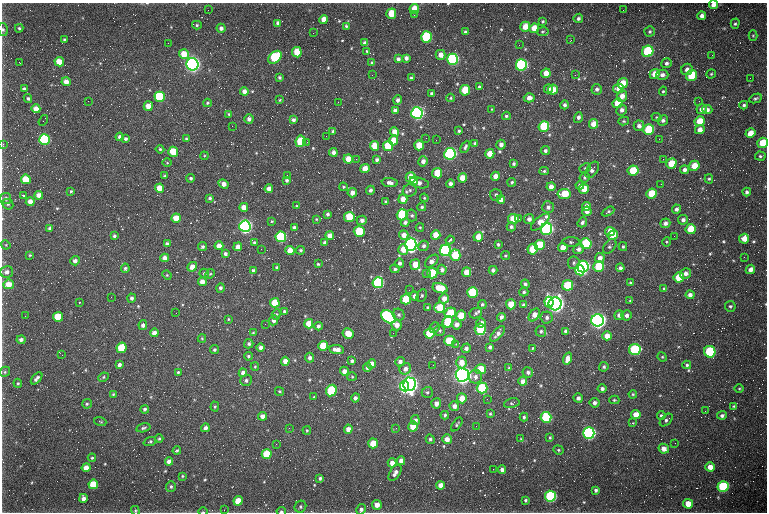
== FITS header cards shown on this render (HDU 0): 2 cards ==
NAXIS1  =                  765 /fastest changing axis
NAXIS2  =                  510 /next to fastest changing axis

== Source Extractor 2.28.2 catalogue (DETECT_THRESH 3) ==
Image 765 x 510 px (HDU 0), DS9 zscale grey, 1 PNG px = 1 image px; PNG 769 x 514 px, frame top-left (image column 1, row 510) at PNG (2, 3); each listed source drawn as its Kron ellipse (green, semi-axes under 4 px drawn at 4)
Background 604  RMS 17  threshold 50.4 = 3 sigma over >= 5 px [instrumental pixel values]
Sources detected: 595; of the 595, the 500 brightest by FLUX_AUTO listed and drawn (95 fainter detections omitted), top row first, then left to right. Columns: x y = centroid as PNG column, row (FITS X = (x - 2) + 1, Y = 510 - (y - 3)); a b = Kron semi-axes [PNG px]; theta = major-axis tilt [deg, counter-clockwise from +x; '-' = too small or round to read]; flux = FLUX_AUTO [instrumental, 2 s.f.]
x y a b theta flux
713 5 4 4 - 5.9e+03
414 9 5 4 - 1.7e+04
208 10 2 2 - 3.8e+03
623 10 2 2 - 1.1e+03
391 14 5 5 - 3.1e+04
414 15 2 2 - 2.1e+03
702 16 4 4 - 5.3e+03
578 18 5 4 - 3.0e+03
324 19 4 4 - 1.0e+04
543 21 3 3 - 1.4e+03
278 23 4 4 - 4.1e+03
735 24 5 4 - 1.7e+03
197 25 5 4 - 1.8e+03
346 26 4 3 - 1.5e+03
525 27 5 4 - 1.3e+04
19 28 4 4 - 1.6e+03
221 28 4 4 - 4.0e+03
534 28 5 4 - 1.7e+04
3 30 6 5 - 2.1e+03
465 32 3 3 - 1.9e+03
542 32 6 4 7 1.4e+03
650 32 5 5 - 1.9e+03
313 33 2 2 - 4.2e+03
753 36 5 4 - 1.3e+03
426 37 5 5 - 1.1e+05
64 39 3 3 - 1.1e+03
571 40 3 2 - 2.0e+03
168 43 2 2 - 5.4e+03
365 43 4 4 - 4.7e+03
519 45 2 2 - 2.5e+03
367 51 3 3 - 1.1e+03
648 51 6 5 - 1.2e+05
297 52 5 4 - 3.0e+04
184 54 5 5 - 2.0e+04
441 55 5 5 - 8.1e+03
712 55 2 2 - 3.1e+03
275 57 7 5 43 7.6e+04
406 58 4 4 - 4.3e+03
398 59 4 4 - 3.6e+03
453 59 6 5 - 2.1e+05
19 62 3 2 - 2.5e+03
59 62 5 4 - 1.3e+04
372 63 4 3 - 2.7e+03
666 63 5 4 - 3.1e+03
192 64 6 6 - 7.0e+05
521 65 6 5 - 1.8e+05
687 69 6 5 - 4.3e+03
546 73 5 4 - 1.1e+04
655 74 5 4 - 1.5e+04
711 74 4 4 - 1.2e+03
372 75 2 2 - 1.6e+03
575 75 3 3 - 1.1e+03
662 75 6 5 - 5.6e+03
692 75 5 5 - 4.5e+04
279 77 4 3 - 1.9e+03
411 78 4 3 - 1.5e+03
750 78 2 2 - 2.3e+03
66 82 4 4 - 9.1e+03
623 83 5 5 - 1.9e+04
479 87 3 3 - 2.2e+03
24 89 4 3 - 2.5e+03
548 89 4 4 - 3.9e+03
597 89 5 5 - 3.3e+03
619 89 5 4 - 1.1e+04
465 90 5 5 - 3.4e+04
553 90 5 5 - 1.3e+04
244 91 4 4 - 5.6e+03
663 91 5 4 - 1.6e+03
432 93 4 3 - 2.9e+03
622 96 5 5 - 8.1e+03
160 97 5 5 - 9.6e+04
28 98 4 4 - 1.9e+03
451 98 4 4 - 1.3e+03
529 98 5 4 - 6.3e+03
756 98 6 4 26 1.9e+03
280 100 3 2 - 1.2e+03
398 100 5 4 - 4.1e+03
88 101 2 2 - 2.9e+03
699 101 2 2 - 1.3e+03
338 102 2 2 - 3.1e+03
207 103 4 3 - 1.5e+03
617 103 5 4 - 2.0e+04
565 105 4 4 - 3.0e+03
744 105 4 3 - 2.0e+03
148 106 5 4 - 1.1e+04
36 109 4 4 - 9.5e+03
491 109 3 3 - 1.2e+03
701 109 5 5 - 5.4e+03
622 110 5 5 - 4.6e+03
707 110 5 4 - 3.8e+03
395 111 4 4 - 4.5e+03
417 113 6 6 - 3.8e+05
229 114 4 4 - 1.6e+03
506 116 4 3 - 1.8e+03
657 117 5 4 - 1.5e+03
578 118 5 4 - 4.0e+03
249 119 5 4 - 4.3e+03
43 120 6 2 56 2.3e+03
293 120 4 3 - 2.9e+03
663 120 6 5 - 3.4e+03
624 121 5 4 - 1.6e+03
700 121 5 5 - 1.7e+04
594 124 5 5 - 1.3e+04
232 126 2 2 - 4.5e+03
639 126 5 5 - 4.8e+03
544 127 5 5 - 7.1e+04
649 130 5 5 - 6.9e+04
700 130 5 4 - 8.2e+03
333 131 4 4 - 2.9e+03
459 131 3 3 - 1.7e+03
394 132 4 4 - 1.2e+04
750 133 5 4 - 1.5e+04
326 136 2 2 - 2.5e+03
120 137 4 4 - 4.5e+03
426 138 2 2 - 3.2e+03
125 139 4 3 - 2.5e+03
186 139 4 3 - 1.5e+03
659 139 2 2 - 5.8e+03
44 140 5 5 - 1.5e+05
393 140 5 4 - 1.5e+04
436 140 2 2 - 2.2e+03
300 141 6 5 - 4.2e+04
307 142 3 3 - 1.1e+03
475 143 3 3 - 2.6e+03
763 143 5 5 - 3.2e+04
3 144 3 2 - 3.1e+03
419 145 5 5 - 2.1e+04
501 145 5 4 - 5.1e+03
375 146 5 4 - 2.0e+04
388 146 5 5 - 4.4e+04
465 147 6 4 63 2.5e+03
160 149 4 4 - 1.6e+03
545 151 4 4 - 3.1e+03
173 152 5 5 - 3.4e+04
333 152 4 4 - 4.9e+03
450 154 6 5 - 3.3e+05
490 154 5 4 - 1.6e+04
204 156 4 3 - 1.1e+03
760 156 5 4 - 1.8e+03
348 159 4 4 - 1.3e+04
356 159 2 2 - 4.4e+03
663 159 2 2 - 9.4e+03
377 160 4 3 - 2.9e+03
423 161 5 4 - 5.4e+03
167 163 5 3 - 1.1e+03
514 164 3 3 - 2.1e+03
671 164 5 5 - 2.7e+04
694 166 5 5 - 1.8e+04
585 168 6 4 28 1.7e+03
365 169 5 4 - 1.2e+04
592 170 9 5 56 4.4e+03
684 170 4 4 - 4.0e+03
544 171 5 4 - 1.9e+03
633 171 5 5 - 2.9e+04
437 173 5 5 - 3.0e+04
287 175 2 2 - 8.0e+03
165 176 3 3 - 1.5e+03
495 176 4 4 - 9.8e+03
411 177 5 5 - 2.5e+04
585 177 5 5 - 2.0e+03
191 178 4 4 - 2.3e+03
462 178 5 4 - 1.4e+04
26 179 5 4 - 3.3e+04
709 179 4 4 - 1.6e+03
287 180 4 4 - 2.4e+03
414 181 4 3 - 7.8e+03
512 182 4 4 - 2.0e+03
390 183 8 4 -6 4.5e+03
419 183 10 5 -15 4.5e+03
223 184 5 4 - 6.5e+03
450 184 4 4 - 4.2e+03
661 184 2 2 - 3.5e+03
580 185 4 4 - 3.3e+03
343 187 4 3 - 1.2e+03
551 187 4 4 - 8.0e+03
159 188 4 4 - 1.6e+04
269 189 4 4 - 7.8e+03
584 189 5 5 - 1.8e+04
370 190 4 4 - 2.9e+03
410 190 7 6 - 2.7e+03
71 191 3 3 - 1.3e+03
747 192 4 4 - 2.7e+03
352 193 5 4 - 7.6e+03
564 194 6 5 - 2.5e+04
651 194 5 5 - 3.6e+04
24 195 4 2 - 2.6e+03
39 195 4 4 - 7.6e+03
496 195 6 6 - 3.0e+03
6 198 5 5 - 3.3e+03
210 198 4 3 - 2.1e+03
424 198 4 4 - 1.2e+03
403 199 5 4 - 1.1e+04
501 200 4 4 - 6.7e+03
30 202 4 4 - 9.0e+03
386 202 3 3 - 1.8e+03
8 204 6 5 - 1.7e+03
297 206 3 3 - 1.3e+03
586 206 4 4 - 7.8e+03
244 207 4 4 - 9.1e+03
422 207 4 4 - 1.9e+03
548 207 6 6 - 3.7e+03
676 209 4 4 - 3.1e+03
587 211 5 4 - 5.4e+03
608 212 7 4 28 1.7e+03
328 214 4 3 - 2.5e+03
402 215 5 5 - 9.0e+04
412 215 6 5 - 2.1e+03
349 217 5 5 - 3.7e+04
176 218 4 4 - 1.9e+04
316 219 4 4 - 1.1e+03
513 219 5 5 - 3.0e+04
519 219 3 2 - 1.3e+03
529 219 5 5 - 5.1e+03
362 220 5 4 - 3.8e+03
683 220 5 4 - 3.9e+03
272 221 4 4 - 1.1e+03
405 222 4 4 - 3.2e+03
540 222 11 5 42 1.8e+04
582 222 5 4 - 2.9e+03
665 223 5 4 - 4.1e+03
245 226 6 5 - 4.9e+05
420 227 4 4 - 1.3e+03
511 227 4 4 - 2.9e+03
50 228 3 3 - 2.4e+03
294 228 4 3 - 2.9e+03
546 229 6 5 - 2.5e+05
691 229 5 5 - 2.8e+04
359 231 5 5 - 5.8e+04
610 231 5 4 - 1.4e+04
330 235 4 4 - 7.4e+03
404 235 5 4 - 7.8e+03
436 235 5 4 - 1.7e+04
613 235 5 4 - 1.8e+04
114 236 4 3 - 2.0e+03
674 236 2 2 - 1.3e+03
281 237 5 5 - 1.4e+05
478 237 5 4 - 1.4e+04
744 239 5 5 - 1.4e+04
450 240 4 3 - 2.5e+03
254 242 3 3 - 1.5e+03
571 242 9 4 -1 2.5e+03
666 242 5 3 - 1.1e+03
325 243 4 4 - 3.8e+03
586 243 5 5 - 8.2e+04
167 244 4 4 - 3.9e+03
411 244 7 5 89 4.6e+05
498 244 3 3 - 1.7e+03
6 245 5 4 - 1.1e+03
540 245 5 5 - 3.8e+04
219 246 4 4 - 9.4e+03
424 246 5 5 - 2.9e+03
610 246 8 5 51 2.4e+03
203 247 4 4 - 2.5e+03
238 247 4 4 - 6.9e+03
623 247 4 3 - 1.6e+03
563 248 5 4 - 1.3e+04
261 249 2 2 - 3.6e+03
533 249 5 5 - 3.0e+04
579 249 5 5 - 4.4e+03
300 250 4 4 - 1.6e+03
403 250 5 5 - 1.4e+04
445 250 5 5 - 2.3e+05
290 251 4 4 - 1.5e+04
225 254 4 4 - 2.9e+03
30 255 3 3 - 1.1e+03
455 255 5 5 - 4.2e+04
505 256 4 4 - 1.5e+03
744 257 3 2 - 1.1e+03
165 258 4 4 - 7.3e+03
600 258 5 5 - 7.1e+03
75 261 5 4 - 4.0e+03
432 261 8 5 42 6.4e+03
400 263 4 4 - 3.5e+03
574 263 6 5 - 2.5e+03
318 264 3 3 - 1.4e+03
415 264 5 5 - 1.5e+04
583 266 6 5 - 2.2e+05
599 266 5 5 - 5.8e+04
192 267 5 4 - 1.0e+04
276 267 3 3 - 1.7e+03
125 268 4 4 - 2.0e+03
620 268 4 3 - 3.0e+03
395 269 5 4 - 2.2e+03
750 269 5 4 - 5.8e+03
253 270 4 3 - 1.6e+03
442 270 5 4 - 4.0e+03
493 270 4 4 - 3.6e+03
580 270 5 4 - 1.4e+05
7 272 6 5 - 5.0e+03
466 272 4 4 - 1.3e+04
204 273 5 4 - 1.7e+03
432 273 5 5 - 4.9e+04
686 273 5 5 - 5.0e+03
210 274 5 4 - 1.4e+03
426 274 3 2 - 3.4e+03
167 275 5 4 - 1.2e+03
679 277 5 5 - 3.5e+04
202 282 4 4 - 7.8e+03
378 283 5 5 - 1.4e+05
630 283 4 3 - 1.8e+03
9 284 5 5 - 1.4e+04
525 284 4 4 - 2.4e+03
568 285 5 5 - 6.4e+04
220 288 5 4 - 2.8e+03
440 288 7 5 -15 2.4e+04
664 289 4 3 - 1.9e+03
409 290 3 2 - 1.2e+03
472 292 5 5 - 8.7e+04
524 292 4 4 - 2.0e+03
422 295 6 5 - 1.9e+03
690 295 4 4 - 5.3e+03
415 296 4 4 - 4.9e+03
111 297 2 2 - 2.2e+03
132 298 4 4 - 2.8e+03
406 299 5 5 - 4.3e+04
444 299 5 4 - 8.7e+03
630 300 4 3 - 1.1e+03
79 302 3 2 - 3.0e+03
549 302 5 4 - 7.9e+04
275 303 5 5 - 2.7e+04
482 304 4 4 - 2.1e+03
511 304 5 5 - 1.9e+04
555 304 6 6 - 8.0e+05
523 305 4 4 - 2.6e+03
730 306 5 5 - 2.0e+03
427 307 3 3 - 1.3e+03
440 307 5 5 - 3.2e+04
284 311 3 3 - 1.7e+03
176 313 2 2 - 1.2e+03
450 313 6 5 - 3.1e+04
476 313 6 5 - 2.3e+03
276 314 5 4 - 1.6e+03
399 315 6 5 - 2.3e+03
534 315 7 5 55 1.1e+04
619 315 5 4 - 4.7e+03
626 315 5 5 - 4.1e+03
25 316 3 2 - 1.6e+03
461 316 5 5 - 2.7e+04
58 317 5 5 - 3.5e+04
388 317 8 5 -34 1.8e+05
501 317 4 4 - 4.4e+03
547 317 6 6 - 3.2e+03
228 319 3 3 - 1.1e+03
274 320 5 4 - 5.0e+03
598 320 6 6 - 7.2e+05
448 322 6 5 - 4.9e+04
481 323 5 4 - 4.7e+03
265 324 2 2 - 1.2e+03
309 324 5 4 - 2.0e+04
457 324 5 5 - 6.1e+03
143 325 5 4 - 4.1e+03
397 325 5 5 - 7.5e+03
319 326 4 4 - 3.1e+03
434 327 5 5 - 2.2e+03
480 329 6 5 - 6.1e+04
440 330 5 5 - 1.9e+03
541 331 5 5 - 2.3e+03
566 331 4 4 - 4.4e+03
154 333 4 4 - 7.1e+03
253 333 4 3 - 1.1e+03
348 333 5 5 - 1.7e+04
393 333 2 2 - 2.3e+03
429 333 5 5 - 4.8e+04
498 334 9 4 49 5.1e+03
607 336 5 4 - 1.1e+04
202 338 4 4 - 1.3e+03
21 340 4 4 - 3.7e+03
450 341 6 5 - 4.7e+04
249 344 5 4 - 2.7e+03
456 344 3 3 - 1.3e+03
323 346 5 5 - 2.7e+04
261 347 4 4 - 5.1e+03
490 347 4 4 - 3.0e+03
121 348 5 5 - 3.6e+04
466 348 5 4 - 4.0e+03
533 348 4 4 - 1.2e+03
214 350 4 4 - 2.2e+03
337 350 7 4 -8 8.6e+03
635 350 6 5 - 1.3e+05
710 352 6 5 - 1.1e+05
62 355 2 2 - 1.9e+03
248 356 4 4 - 1.9e+03
662 357 5 4 - 1.2e+03
310 358 5 4 - 3.8e+03
568 358 6 4 72 9.6e+03
285 361 4 4 - 8.0e+03
352 361 4 3 - 2.3e+03
400 362 5 5 - 4.2e+03
461 362 6 5 - 1.2e+04
372 364 5 4 - 1.0e+04
119 365 4 3 - 3.8e+03
433 365 2 2 - 2.9e+03
687 365 4 4 - 1.9e+03
255 367 4 4 - 1.1e+03
604 367 5 4 - 2.0e+03
367 368 4 4 - 2.9e+03
509 368 4 3 - 1.5e+03
405 369 6 5 - 6.1e+03
480 369 5 5 - 3.0e+04
344 371 4 4 - 5.7e+03
5 372 5 4 - 1.7e+03
178 372 3 3 - 1.4e+03
528 372 5 5 - 3.2e+03
243 373 4 4 - 6.5e+03
462 375 7 6 - 1.0e+06
103 377 5 4 - 1.6e+03
352 377 4 4 - 1.2e+03
475 377 7 6 - 4.5e+03
37 378 7 3 47 3.5e+03
246 380 6 5 - 2.7e+03
523 381 4 4 - 7.7e+03
18 383 4 4 - 1.2e+03
409 384 7 6 - 7.1e+05
405 386 5 4 - 2.8e+05
482 388 5 5 - 8.7e+04
739 388 5 3 - 1.1e+03
602 389 4 4 - 3.3e+03
331 390 6 5 - 7.4e+04
280 391 4 4 - 1.4e+03
427 392 5 5 - 2.0e+03
113 394 4 4 - 1.3e+03
633 394 4 3 - 1.3e+03
314 397 4 4 - 1.2e+03
355 398 4 4 - 4.0e+03
462 398 5 5 - 1.4e+04
578 398 4 4 - 3.8e+03
487 399 2 2 - 2.7e+03
614 400 5 4 - 1.4e+03
436 403 5 5 - 6.8e+03
512 403 8 4 13 1.8e+03
595 403 5 5 - 4.1e+03
87 404 5 4 - 1.8e+03
454 406 5 4 - 5.4e+03
734 406 4 3 - 1.2e+03
215 407 5 4 - 1.4e+03
145 409 4 4 - 2.6e+03
705 411 2 2 - 2.0e+03
490 414 4 3 - 1.4e+03
445 415 4 3 - 2.0e+03
636 415 5 4 - 1.3e+04
661 415 4 4 - 2.1e+03
722 415 5 4 - 3.2e+03
262 416 4 4 - 6.4e+03
524 417 4 4 - 2.0e+03
546 417 5 5 - 9.8e+04
415 420 5 4 - 3.5e+03
666 420 8 5 42 3.0e+03
100 421 6 3 -19 1.4e+03
633 423 3 3 - 1.8e+03
457 424 8 3 54 1.6e+03
413 426 5 4 - 2.3e+04
476 426 2 2 - 1.2e+03
143 428 7 4 14 2.1e+03
205 428 4 4 - 3.7e+03
289 428 2 2 - 2.9e+03
396 428 3 3 - 1.2e+03
348 429 4 4 - 7.4e+03
307 430 4 3 - 1.3e+03
589 433 5 5 - 3.5e+05
550 437 3 3 - 1.3e+03
159 439 4 3 - 1.6e+03
430 439 5 4 - 2.4e+03
447 439 5 5 - 8.3e+03
521 439 4 4 - 1.1e+03
150 442 6 4 21 1.9e+03
373 443 5 5 - 2.5e+04
675 443 3 2 - 1.2e+03
276 444 2 2 - 1.8e+03
664 449 5 5 - 7.9e+03
558 450 5 4 - 1.5e+03
177 451 4 4 - 1.7e+03
267 454 5 5 - 4.3e+04
92 458 4 3 - 1.5e+03
169 461 4 4 - 7.5e+03
401 461 4 4 - 6.1e+03
392 463 4 4 - 8.6e+03
710 467 4 4 - 1.2e+04
86 468 4 4 - 1.2e+04
493 469 2 2 - 1.5e+04
502 470 4 4 - 4.9e+03
395 473 9 5 57 5.1e+03
182 476 4 4 - 1.2e+03
320 478 3 3 - 2.4e+03
93 484 5 4 - 3.6e+04
440 485 4 4 - 8.2e+03
171 486 5 5 - 2.4e+03
723 486 5 5 - 1.2e+05
596 490 3 3 - 2.5e+03
550 496 5 5 - 1.8e+05
83 498 4 4 - 6.2e+03
525 500 3 3 - 1.8e+03
238 501 5 4 - 2.7e+04
688 504 5 5 - 1.8e+04
377 505 5 5 - 7.5e+03
300 507 6 5 - 2.3e+03
361 509 5 4 - 3.5e+03
224 510 2 2 - 5.5e+03
135 511 5 4 - 1.3e+03
281 511 5 3 - 1.7e+03
203 512 5 3 - 1.1e+03
At the frame edge (FLAGS 8, measured only in part): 8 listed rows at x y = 713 5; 3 30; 763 143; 3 144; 361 509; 135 511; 281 511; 203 512
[95 fainter detections neither listed nor drawn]

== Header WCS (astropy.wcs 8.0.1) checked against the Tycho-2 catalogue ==
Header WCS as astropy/WCSLIB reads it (CRVAL/CRPIX/CD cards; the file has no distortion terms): RA---TAN/DEC--TAN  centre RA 01:46:40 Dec +61:13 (26.67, +61.21 deg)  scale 1.48 arcsec/px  FOV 18.9' x 12.6'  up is +179 deg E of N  parity flipped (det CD > 0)
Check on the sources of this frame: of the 60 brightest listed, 46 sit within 2.2 arcsec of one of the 65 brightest Tycho-2 stars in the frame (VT <= 13.24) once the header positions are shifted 0.28 arcsec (0.02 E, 0.28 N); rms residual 0.73 arcsec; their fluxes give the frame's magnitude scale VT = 23.99 - 2.5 log10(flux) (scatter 0.15 mag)
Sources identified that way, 47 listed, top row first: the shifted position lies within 2.2 arcsec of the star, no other Tycho-2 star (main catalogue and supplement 1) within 4.4 arcsec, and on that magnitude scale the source's flux lands within +1.5 / -3 mag of the star's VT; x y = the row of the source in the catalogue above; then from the Tycho-2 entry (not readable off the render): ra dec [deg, ICRS J2000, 3 dp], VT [Tycho-2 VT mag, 2 dp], TYC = Tycho-2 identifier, HIP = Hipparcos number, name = IAU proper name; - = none
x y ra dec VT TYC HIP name
426 37 26.635 +61.119 11.41 4032-2650-1 - -
648 51 26.445 +61.124 11.30 4032-1689-1 - -
297 52 26.744 +61.127 12.89 4032-2113-1 - -
275 57 26.764 +61.129 11.85 4032-1709-1 - -
453 59 26.612 +61.128 10.62 4032-1751-1 - -
192 64 26.834 +61.132 9.18 4032-3020-1 8325 -
521 65 26.553 +61.130 10.93 4032-1661-1 - -
160 97 26.862 +61.146 11.44 4032-2778-1 - -
417 113 26.642 +61.151 10.08 4032-2415-1 - -
544 127 26.533 +61.155 12.62 4032-2478-1 - -
649 130 26.444 +61.156 12.68 4032-3047-1 - -
44 140 26.960 +61.164 11.23 4032-2543-1 - -
450 154 26.613 +61.167 10.35 4032-2171-1 - -
402 215 26.653 +61.193 11.74 4032-2359-1 - -
245 226 26.787 +61.198 9.65 4032-1477-1 8305 -
546 229 26.529 +61.198 10.56 4032-2137-1 - -
359 231 26.689 +61.200 12.59 4032-2479-1 - -
281 237 26.756 +61.203 11.03 4032-2516-1 - -
586 243 26.495 +61.203 11.81 4032-1213-1 - -
411 244 26.645 +61.205 10.21 4032-1089-1 - -
445 250 26.615 +61.207 10.76 4032-1965-1 - -
583 266 26.497 +61.213 10.59 4032-1893-1 - -
599 266 26.484 +61.213 11.55 4032-2367-1 - -
580 270 26.500 +61.214 10.98 4032-1893-2 - -
679 277 26.415 +61.216 12.28 4032-1659-1 - -
378 283 26.673 +61.221 10.99 4032-1437-1 - -
472 292 26.591 +61.224 11.47 4032-2812-1 - -
406 299 26.648 +61.228 11.81 4032-1819-1 - -
549 302 26.526 +61.228 11.20 4032-3101-1 8239 -
555 304 26.520 +61.228 9.04 4032-2269-1 8239 -
58 317 26.946 +61.237 12.23 4032-2998-1 - -
388 317 26.663 +61.235 11.10 4032-2259-1 - -
598 320 26.484 +61.235 9.05 4032-1601-1 - -
480 329 26.585 +61.239 11.38 4032-1841-1 - -
450 341 26.610 +61.244 10.95 4032-1633-1 - -
635 350 26.452 +61.247 11.23 4032-2581-1 - -
710 352 26.387 +61.247 11.87 4032-2955-1 - -
462 375 26.599 +61.258 8.60 4032-2615-1 8260 -
409 384 26.644 +61.262 9.35 4032-3013-1 - -
405 386 26.648 +61.263 10.38 4032-3099-1 - -
482 388 26.582 +61.264 11.79 4032-1531-1 - -
331 390 26.711 +61.266 11.79 4032-2907-1 - -
546 417 26.526 +61.275 11.34 4032-1925-1 - -
589 433 26.489 +61.281 10.27 4032-2021-1 - -
93 484 26.914 +61.306 12.51 4032-2601-1 - -
723 486 26.373 +61.302 11.38 4032-989-1 - -
550 496 26.521 +61.308 10.86 4032-2811-1 - -